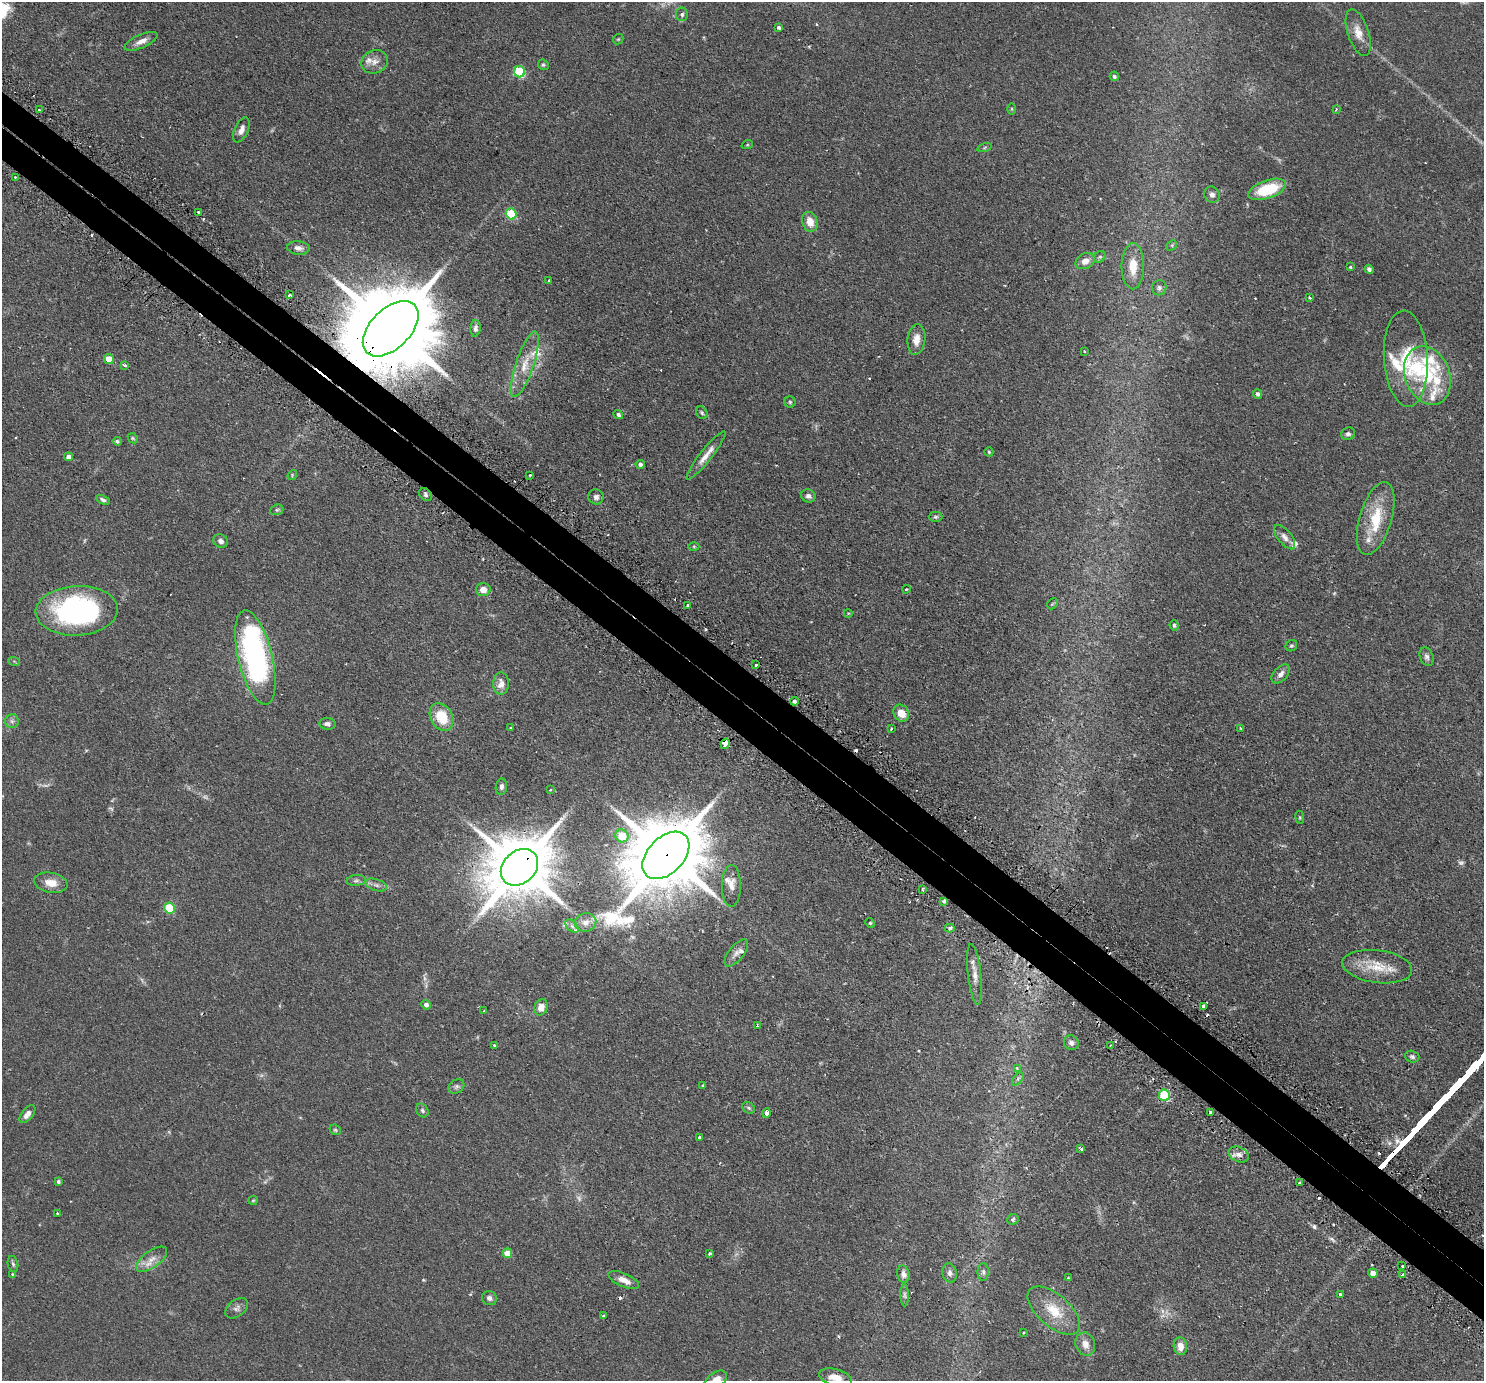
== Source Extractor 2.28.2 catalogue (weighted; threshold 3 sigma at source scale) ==
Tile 6 of 4 x 4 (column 2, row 2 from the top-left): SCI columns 1533-3014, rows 2946-4324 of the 6028 x 6032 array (HDU 1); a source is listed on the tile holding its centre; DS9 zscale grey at full resolution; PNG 1486 x 1383 px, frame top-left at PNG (2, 2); each listed source drawn as its Kron ellipse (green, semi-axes under 4 px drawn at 4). Shown black and unused: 5% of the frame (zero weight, under 2 of 3 exposures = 4% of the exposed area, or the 3 px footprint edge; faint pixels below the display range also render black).
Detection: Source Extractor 2.28.2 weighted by HDU 2 'WHT'; one run over the whole footprint, this tile lists its part. Background 0.0765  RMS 0.005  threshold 0.0226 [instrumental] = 3 sigma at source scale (4.5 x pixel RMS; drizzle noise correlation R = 1.50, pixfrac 1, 0.05/0.05 arcsec/px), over >= 5 px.
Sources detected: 197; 8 too faint to see at this stretch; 1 inside a brighter object's white glare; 15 cosmic-ray / hot-pixel residue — neither listed nor drawn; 14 inside a brighter listed object's ellipse — not listed separately; the other 159 listed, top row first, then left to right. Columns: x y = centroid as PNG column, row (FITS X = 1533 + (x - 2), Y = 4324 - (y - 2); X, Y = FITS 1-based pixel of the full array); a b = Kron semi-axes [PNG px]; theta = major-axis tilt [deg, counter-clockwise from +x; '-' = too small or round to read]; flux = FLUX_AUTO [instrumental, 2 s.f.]
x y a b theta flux
682 14 7 6 - 1.2
778 27 3 3 - 2
1358 33 24 10 -71 5.8
618 39 6 4 43 0.54
141 41 18 6 24 3.4
375 62 13 11 24 3.8
543 65 6 5 - 0.74
519 72 6 5 - 47
1114 76 5 4 - 1
1011 109 6 4 90 0.49
1336 109 4 3 - 0.48
39 110 3 3 - 0.59
241 130 13 7 65 2.9
747 145 6 3 19 0.45
984 148 7 3 19 0.61
15 177 2 2 - 0.5
1267 189 20 9 19 23
1212 194 8 7 - 1.8
198 212 3 3 - 0.71
511 214 5 5 - 34
810 222 10 7 -73 5.8
1172 245 6 4 47 0.6
298 248 11 6 -5 2.4
1100 257 6 5 - 0.85
1085 261 10 7 27 3.3
1133 266 23 11 90 8.9
1350 267 3 3 - 0.76
1369 269 4 4 - 1.1
549 281 3 3 - 0.87
1159 288 7 7 - 1.3
289 295 3 3 - 2.4
1310 298 3 2 - 0.51
475 328 8 5 85 1.6
391 329 34 20 45 11000
916 339 15 9 83 4.3
1084 351 3 2 - 0.49
109 359 5 4 - 7.6
1406 359 48 22 -87 23
525 364 34 9 71 8.8
125 365 4 3 - 2
1427 376 30 22 -69 24
1258 394 5 4 - 1.2
790 402 5 5 - 0.71
702 413 7 5 -58 0.84
618 414 5 4 - 1.2
1348 434 7 6 - 1.2
133 438 6 4 -46 0.68
117 441 4 4 - 0.72
989 452 4 4 - 0.52
706 455 30 6 52 4.9
68 457 4 4 - 2.8
640 464 4 4 - 1.4
292 475 5 4 - 0.5
530 475 3 2 - 0.85
426 495 7 5 -49 1.2
808 496 7 6 - 1.5
596 497 7 7 - 1.6
103 500 7 4 -27 1.2
277 510 7 5 21 0.8
935 517 7 5 0 0.83
1376 518 38 16 73 18
1285 537 14 7 -52 2.5
220 541 7 6 - 2
694 546 5 3 - 0.51
906 589 4 3 - 0.44
483 590 7 6 - 3.5
1052 604 6 4 45 0.5
688 605 3 3 - 1.2
77 611 41 25 3 92
848 613 4 3 - 0.45
1174 625 5 4 - 0.85
1291 646 6 5 - 0.89
255 657 48 17 -76 110
1427 657 9 6 -71 1.6
14 661 6 3 -19 0.56
756 665 3 3 - 1.1
1281 674 11 6 48 2.3
501 684 11 8 90 3.8
794 701 4 4 - 1.2
901 713 9 7 -55 5.6
442 717 14 11 -59 14
12 721 7 6 - 1.5
327 724 8 6 -5 1.6
511 728 4 3 - 0.5
1241 728 4 3 - 0.52
891 729 3 3 - 0.61
725 744 5 4 - 110
501 787 8 5 82 1.5
550 790 3 2 - 0.45
1300 817 6 3 -82 0.53
622 836 7 6 - 13
666 855 28 18 46 6200
519 867 20 16 43 4100
356 880 10 5 5 1.3
51 883 17 10 -11 5.8
376 885 11 5 -18 1.7
731 886 21 9 89 4.3
922 889 3 2 - 0.63
944 901 4 3 - 2.1
169 908 5 5 - 28
585 922 11 9 14 3
870 923 5 4 - 0.53
572 926 8 5 -44 1.5
950 928 5 4 - 1
736 953 16 7 52 2.6
1377 967 35 16 -7 13
975 974 31 6 -83 4.7
426 1005 5 4 - 1.5
1203 1006 4 3 - 2
541 1007 8 6 66 4
484 1011 3 3 - 0.47
757 1026 3 2 - 0.93
1071 1043 8 7 - 1.7
494 1045 3 3 - 0.4
1110 1046 3 2 - 0.52
1412 1057 7 5 -18 1.1
1017 1068 3 2 - 0.39
1018 1079 7 4 53 0.94
456 1086 8 6 37 1.4
703 1086 4 3 - 0.61
1164 1095 6 5 - 38
749 1108 7 5 -35 0.9
422 1110 7 5 -58 1
766 1113 4 3 - 2.1
1210 1113 3 3 - 2.8
27 1114 11 5 51 2.6
335 1130 6 5 - 0.72
700 1137 3 3 - 7.3
1081 1149 3 3 - 1.4
1239 1155 10 7 -25 2.6
58 1182 3 3 - 0.98
1299 1183 3 3 - 0.58
253 1200 5 4 - 0.53
57 1213 3 2 - 0.45
1013 1219 6 5 - 0.97
507 1253 5 4 - 6.6
710 1253 3 3 - 0.73
152 1259 18 8 36 4.6
13 1264 8 5 -78 0.97
1402 1266 3 3 - 0.92
983 1272 9 5 -90 1.3
950 1273 9 7 -78 1.8
1373 1273 5 4 - 4.6
903 1274 8 6 -76 2.4
1402 1274 4 3 - 0.96
13 1275 3 3 - 1.1
1068 1278 3 3 - 0.58
624 1280 16 6 -23 4.3
1340 1294 3 3 - 0.75
905 1295 11 4 -89 1.2
489 1298 7 7 - 1.6
237 1308 13 8 37 2.1
1054 1311 32 16 -41 14
604 1316 3 3 - 1
1023 1332 3 3 - 0.7
1085 1344 12 9 -72 3.8
1180 1346 9 6 -85 3.9
836 1378 17 8 -15 5.2
716 1380 13 7 36 5.4
Overlapping masked pixels (flux is a lower limit): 6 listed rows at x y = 391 329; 725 744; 666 855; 519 867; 944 901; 1164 1095
Isophote crosses this tile's border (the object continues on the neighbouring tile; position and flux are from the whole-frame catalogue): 2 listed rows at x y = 836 1378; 716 1380
Unlisted compact peaks at least as high as the median listed source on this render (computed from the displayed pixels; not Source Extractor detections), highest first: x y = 1314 1227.